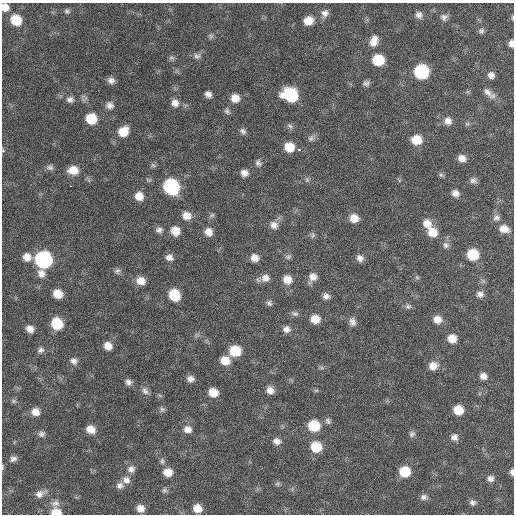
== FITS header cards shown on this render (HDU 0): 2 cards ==
NAXIS1  =                  512 / Axis length
NAXIS2  =                  512 / Axis length

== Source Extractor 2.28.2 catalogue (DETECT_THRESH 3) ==
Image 512 x 512 px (HDU 0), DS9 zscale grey, 1 PNG px = 1 image px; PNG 516 x 516 px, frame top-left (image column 1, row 512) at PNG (2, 3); no overlay
Background 64.3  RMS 8.7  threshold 26.1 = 3 sigma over >= 5 px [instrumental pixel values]
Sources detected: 137; all 137 listed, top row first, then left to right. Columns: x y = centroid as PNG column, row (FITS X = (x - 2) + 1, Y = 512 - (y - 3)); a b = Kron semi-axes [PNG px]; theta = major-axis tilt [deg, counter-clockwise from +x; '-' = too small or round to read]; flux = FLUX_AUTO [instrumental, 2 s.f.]
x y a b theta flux
5 7 8 7 - 4400
67 11 8 7 - 1400
325 13 9 9 - 3200
419 15 9 8 - 2600
444 17 9 9 - 2500
512 18 5 2 - 590
16 20 10 8 -44 14000
308 21 11 9 23 7100
481 30 8 7 - 1600
211 36 7 7 - 1400
374 41 14 9 68 5600
511 43 7 5 89 2600
197 56 10 8 -8 2300
171 58 8 6 14 1300
378 60 9 9 - 20000
421 72 9 9 - 60000
491 75 7 7 - 2700
111 80 8 7 - 2800
366 83 8 6 19 1800
489 93 18 7 -37 4100
208 94 6 5 - 2700
290 95 12 10 -22 40000
235 98 9 8 - 6000
70 99 9 8 - 2500
175 103 9 9 - 4000
110 105 9 8 - 2900
227 111 9 6 -49 1600
91 119 9 8 - 16000
448 121 10 9 - 4000
467 124 7 4 1 970
290 126 9 6 -12 1600
243 131 9 6 -38 1900
123 132 10 9 - 10000
311 138 10 7 61 1900
416 140 10 9 - 11000
289 147 9 8 - 11000
299 149 4 3 - 8500
3 150 5 4 - 660
462 158 8 7 - 4200
258 163 9 8 - 2100
50 167 9 7 5 2000
73 170 11 8 0 7900
244 173 8 7 - 3600
441 175 7 6 - 1100
307 180 6 6 - 1200
473 181 9 7 -10 2100
71 186 3 2 - 990
171 186 10 9 - 79000
455 193 9 7 -32 3200
139 196 9 9 - 6400
212 215 8 5 30 1200
187 216 10 9 - 5600
354 218 9 9 - 6100
496 218 9 7 6 2100
427 224 12 10 -59 6300
274 225 10 10 - 3900
504 229 12 8 -17 5200
159 230 9 7 2 2400
175 231 9 9 - 7200
208 232 9 9 - 4800
432 232 10 10 - 8300
312 235 9 6 77 1500
446 245 9 7 -49 2300
473 254 9 8 - 21000
27 257 9 9 - 5400
169 257 9 7 -24 3100
288 257 8 6 9 1600
255 258 8 7 - 4400
360 258 9 8 - 3000
43 260 10 9 - 130000
117 271 8 7 - 1700
41 273 11 10 - 4100
313 277 9 9 - 4300
417 277 6 5 - 1000
265 278 11 10 - 4300
287 279 10 9 - 6400
141 281 10 9 - 5800
58 294 8 7 - 8400
480 294 9 8 - 2600
174 295 10 8 -56 17000
326 296 8 7 - 2600
269 303 9 6 -50 1700
408 306 9 7 12 1700
295 314 10 6 -15 1700
315 319 8 8 - 7700
437 319 10 9 - 5300
352 322 11 8 -80 2900
57 324 10 9 - 19000
30 329 8 7 - 4200
286 329 9 8 - 2900
452 339 8 8 - 7000
108 346 9 8 - 5100
40 350 9 8 - 2200
235 351 10 9 - 17000
74 361 9 8 - 2700
225 361 10 9 - 8300
433 366 11 9 19 5200
483 376 8 7 - 3300
190 379 8 7 - 3000
128 382 8 7 - 2300
270 390 8 8 - 4100
316 390 6 4 -1 860
145 391 11 8 -68 2700
213 392 8 7 - 8100
160 396 7 4 -20 830
14 401 7 5 -22 1100
162 409 8 6 -31 1500
458 410 8 8 - 10000
35 412 9 9 - 5200
328 421 9 7 -50 1700
314 426 10 9 - 18000
91 429 10 8 -27 6300
188 429 10 9 - 3900
42 434 9 8 - 2200
412 434 9 7 46 1800
454 437 9 8 - 2900
277 441 10 8 -11 3300
316 447 10 9 - 15000
13 459 9 7 16 2300
162 461 9 6 84 1700
2 467 8 3 85 740
131 469 10 9 - 3300
405 471 9 9 - 16000
168 472 9 8 - 6700
512 472 7 4 -86 1900
490 479 8 8 - 2600
126 480 11 10 - 3900
278 483 8 4 31 1000
120 485 9 8 - 2500
164 490 8 6 38 1400
40 494 15 9 25 4300
424 497 9 8 - 2200
472 502 8 7 - 1900
55 503 13 9 2 3700
140 508 8 7 - 4400
197 508 8 7 - 6700
56 512 9 6 -2 9200
At the frame edge (FLAGS 8, measured only in part): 7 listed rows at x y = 5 7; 512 18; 511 43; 3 150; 2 467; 512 472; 56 512